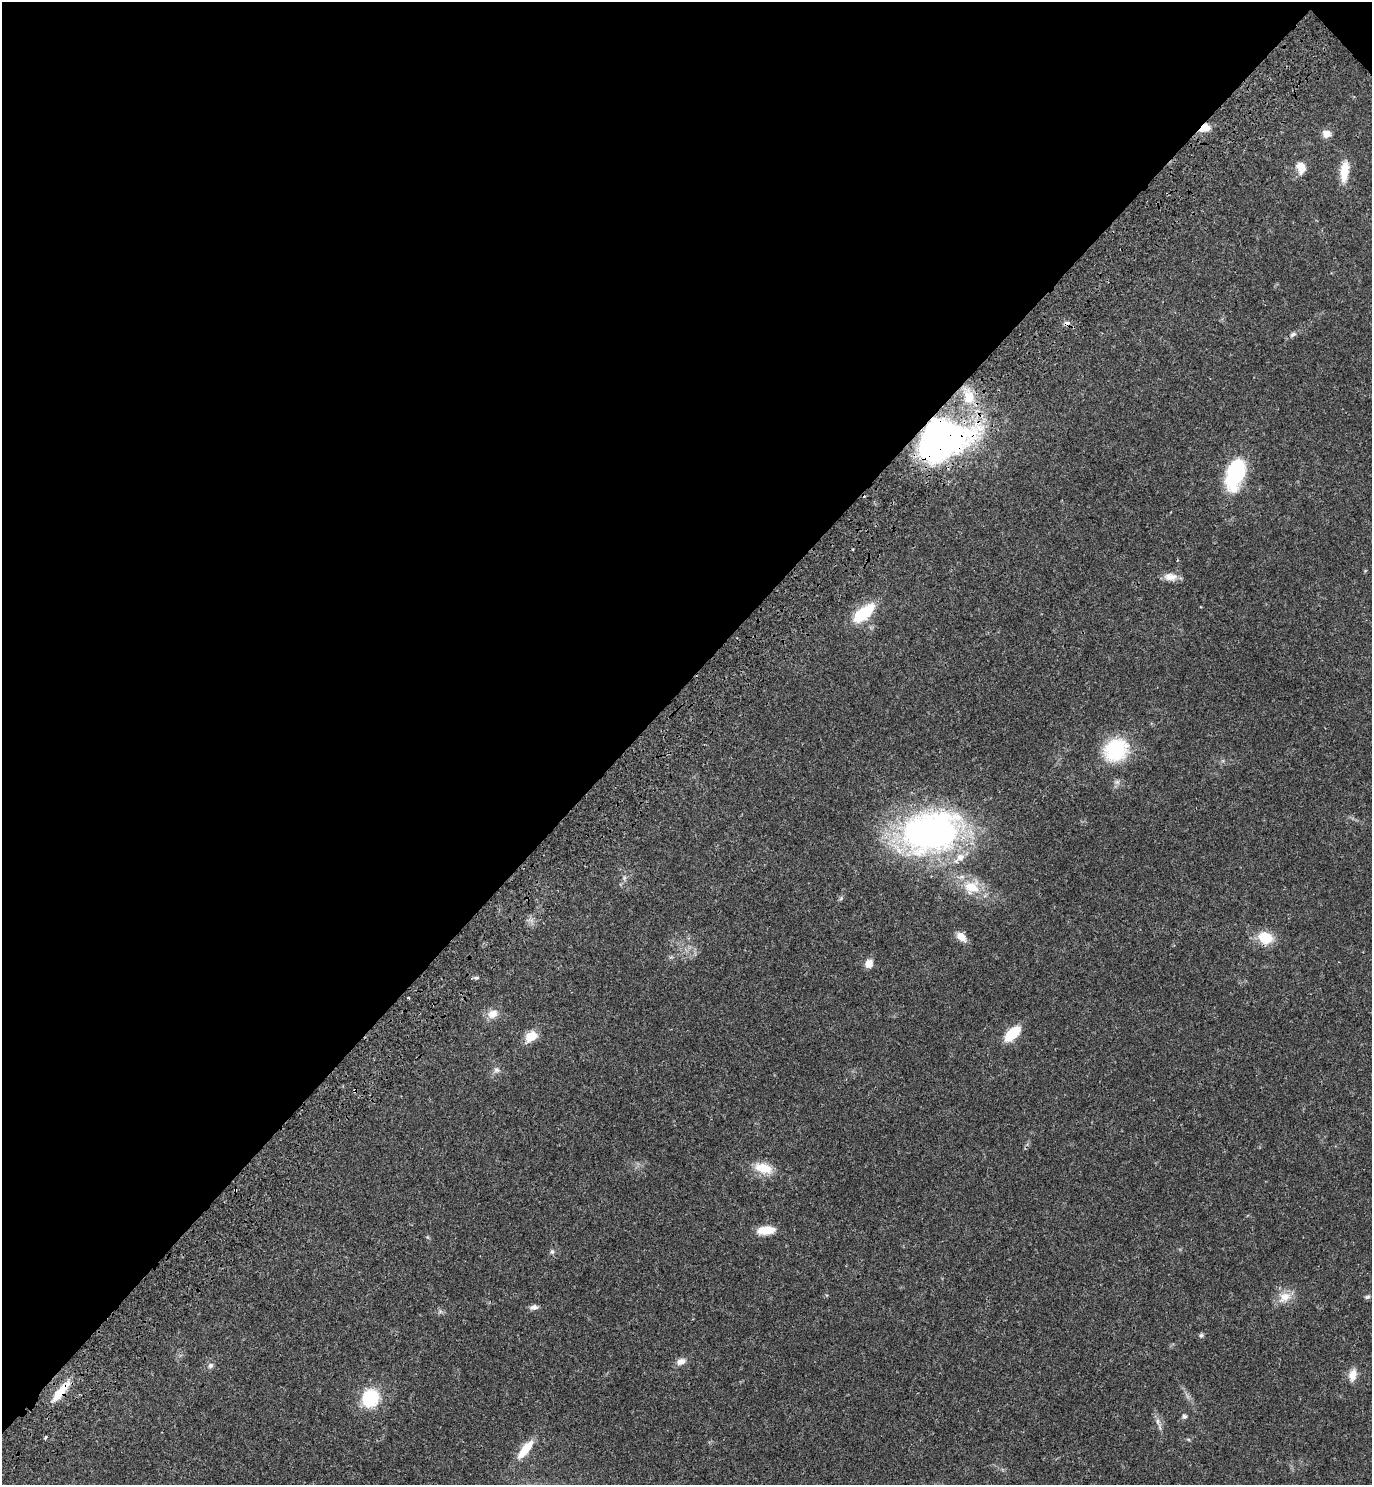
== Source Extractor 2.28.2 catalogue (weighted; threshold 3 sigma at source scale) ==
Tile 2 of 4 x 4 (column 2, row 1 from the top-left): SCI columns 1759-3128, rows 4540-6022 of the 6117 x 6117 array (HDU 1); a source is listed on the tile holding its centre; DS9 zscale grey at full resolution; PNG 1374 x 1487 px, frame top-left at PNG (2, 2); no overlay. Shown black and unused: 46% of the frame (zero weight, under 3 of 4 exposures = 6% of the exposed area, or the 3 px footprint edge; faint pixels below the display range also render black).
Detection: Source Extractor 2.28.2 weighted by HDU 2 'WHT'; one run over the whole footprint, this tile lists its part. Background 0.0271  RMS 0.0024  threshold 0.011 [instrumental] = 3 sigma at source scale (4.5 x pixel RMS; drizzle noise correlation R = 1.50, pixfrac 1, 0.05/0.05 arcsec/px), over >= 5 px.
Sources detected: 43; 1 cosmic-ray / hot-pixel residue — not listed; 1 inside a brighter listed object's ellipse — not listed separately; the other 41 listed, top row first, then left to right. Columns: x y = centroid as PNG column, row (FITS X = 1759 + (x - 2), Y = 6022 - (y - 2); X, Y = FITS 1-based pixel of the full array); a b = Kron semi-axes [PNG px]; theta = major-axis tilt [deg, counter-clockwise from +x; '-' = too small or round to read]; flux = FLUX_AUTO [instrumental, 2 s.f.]
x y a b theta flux
1204 128 12 8 26 3
1326 134 9 8 - 1.8
1301 168 15 11 -74 2.5
1344 171 25 9 84 4.6
1067 323 9 6 0 0.79
1293 334 9 6 30 0.74
969 397 17 14 -76 5.3
942 440 56 36 22 84
1235 473 33 17 73 20
1170 577 17 9 -3 2.2
864 613 31 13 41 8.8
1116 750 20 17 38 19
931 832 71 48 13 75
624 878 6 5 - 0.5
972 887 22 17 1 6.1
961 937 12 8 -39 2.4
1265 938 18 13 -26 5.6
869 963 9 8 - 2
476 978 6 4 18 0.38
409 998 4 2 - 0.21
493 1014 14 11 29 2.2
1012 1034 16 8 43 7.5
531 1036 13 9 36 4.2
496 1070 8 8 - 0.87
355 1091 5 3 - 0.27
763 1168 24 13 -13 4.7
766 1230 18 8 4 4.4
552 1252 7 5 68 0.48
1285 1297 18 13 29 3.2
1367 1297 8 5 11 0.45
534 1307 10 6 9 0.93
1201 1335 6 6 - 0.47
681 1361 12 8 24 1.4
211 1366 7 6 - 0.74
1353 1375 16 10 80 2.2
59 1393 26 11 52 4.6
370 1398 15 14 - 14
1184 1416 7 6 - 0.54
1158 1421 9 4 -82 0.76
45 1437 3 3 - 0.42
525 1449 25 8 52 5.5
Overlapping masked pixels (flux is a lower limit): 5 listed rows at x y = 1204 128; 1067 323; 942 440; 355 1091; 59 1393